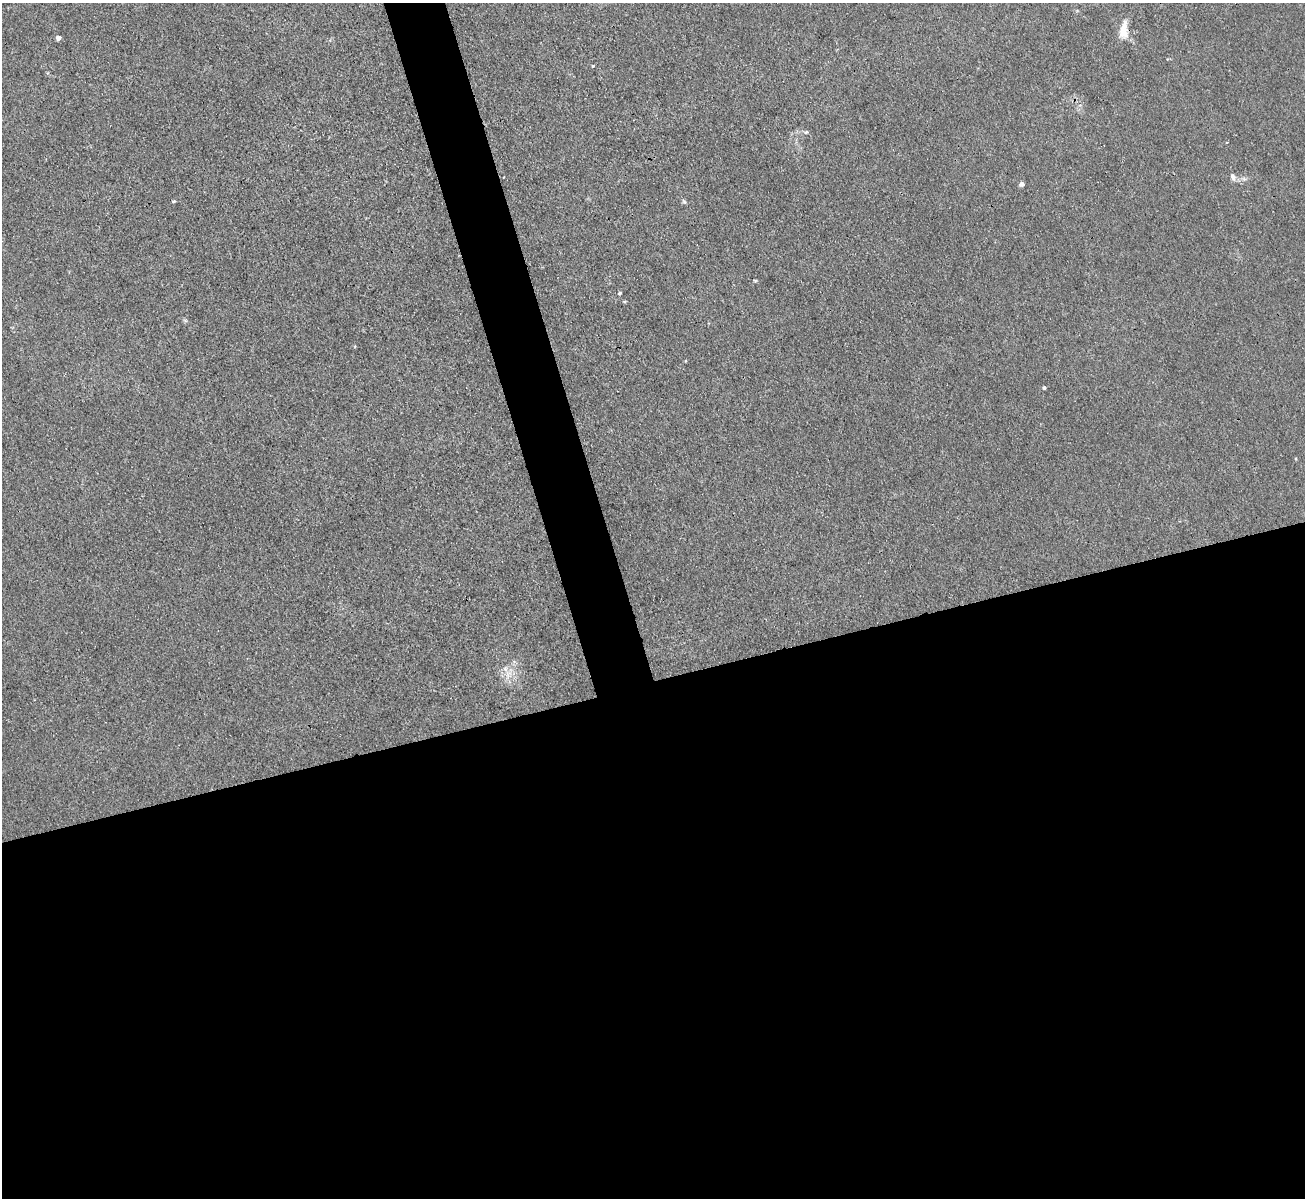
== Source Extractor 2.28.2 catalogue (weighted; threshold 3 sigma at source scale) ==
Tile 15 of 4 x 4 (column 3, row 4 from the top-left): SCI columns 2608-3910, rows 145-1340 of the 5214 x 5196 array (HDU 1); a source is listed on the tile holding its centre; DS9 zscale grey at full resolution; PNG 1307 x 1200 px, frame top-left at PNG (2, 3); no overlay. Shown black and unused: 46% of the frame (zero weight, under 3 of 4 exposures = <1% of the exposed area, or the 3 px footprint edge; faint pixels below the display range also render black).
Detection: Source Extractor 2.28.2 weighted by HDU 2 'WHT'; one run over the whole footprint, this tile lists its part. Background 0.0411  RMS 0.0057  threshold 0.0255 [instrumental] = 3 sigma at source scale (4.5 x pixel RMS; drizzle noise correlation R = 1.50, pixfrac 1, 0.05/0.05 arcsec/px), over >= 5 px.
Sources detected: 15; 1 inside a brighter listed object's ellipse — not listed separately; the other 14 listed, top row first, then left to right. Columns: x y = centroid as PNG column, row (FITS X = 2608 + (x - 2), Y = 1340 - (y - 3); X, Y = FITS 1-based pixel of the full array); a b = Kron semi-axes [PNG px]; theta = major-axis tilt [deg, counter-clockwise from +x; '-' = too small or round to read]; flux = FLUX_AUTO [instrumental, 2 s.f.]
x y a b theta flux
1124 30 23 9 86 8.5
58 38 4 4 - 4.4
593 66 4 4 - 0.51
806 132 6 5 - 1.1
1227 142 3 3 - 0.53
1233 177 10 6 -68 2.3
1022 184 5 4 - 2.1
173 201 6 3 9 0.64
684 202 6 4 -41 0.97
755 281 4 4 - 0.65
620 293 4 4 - 1.2
185 320 6 4 -19 0.84
1044 388 4 4 - 0.98
508 675 18 6 62 4.9